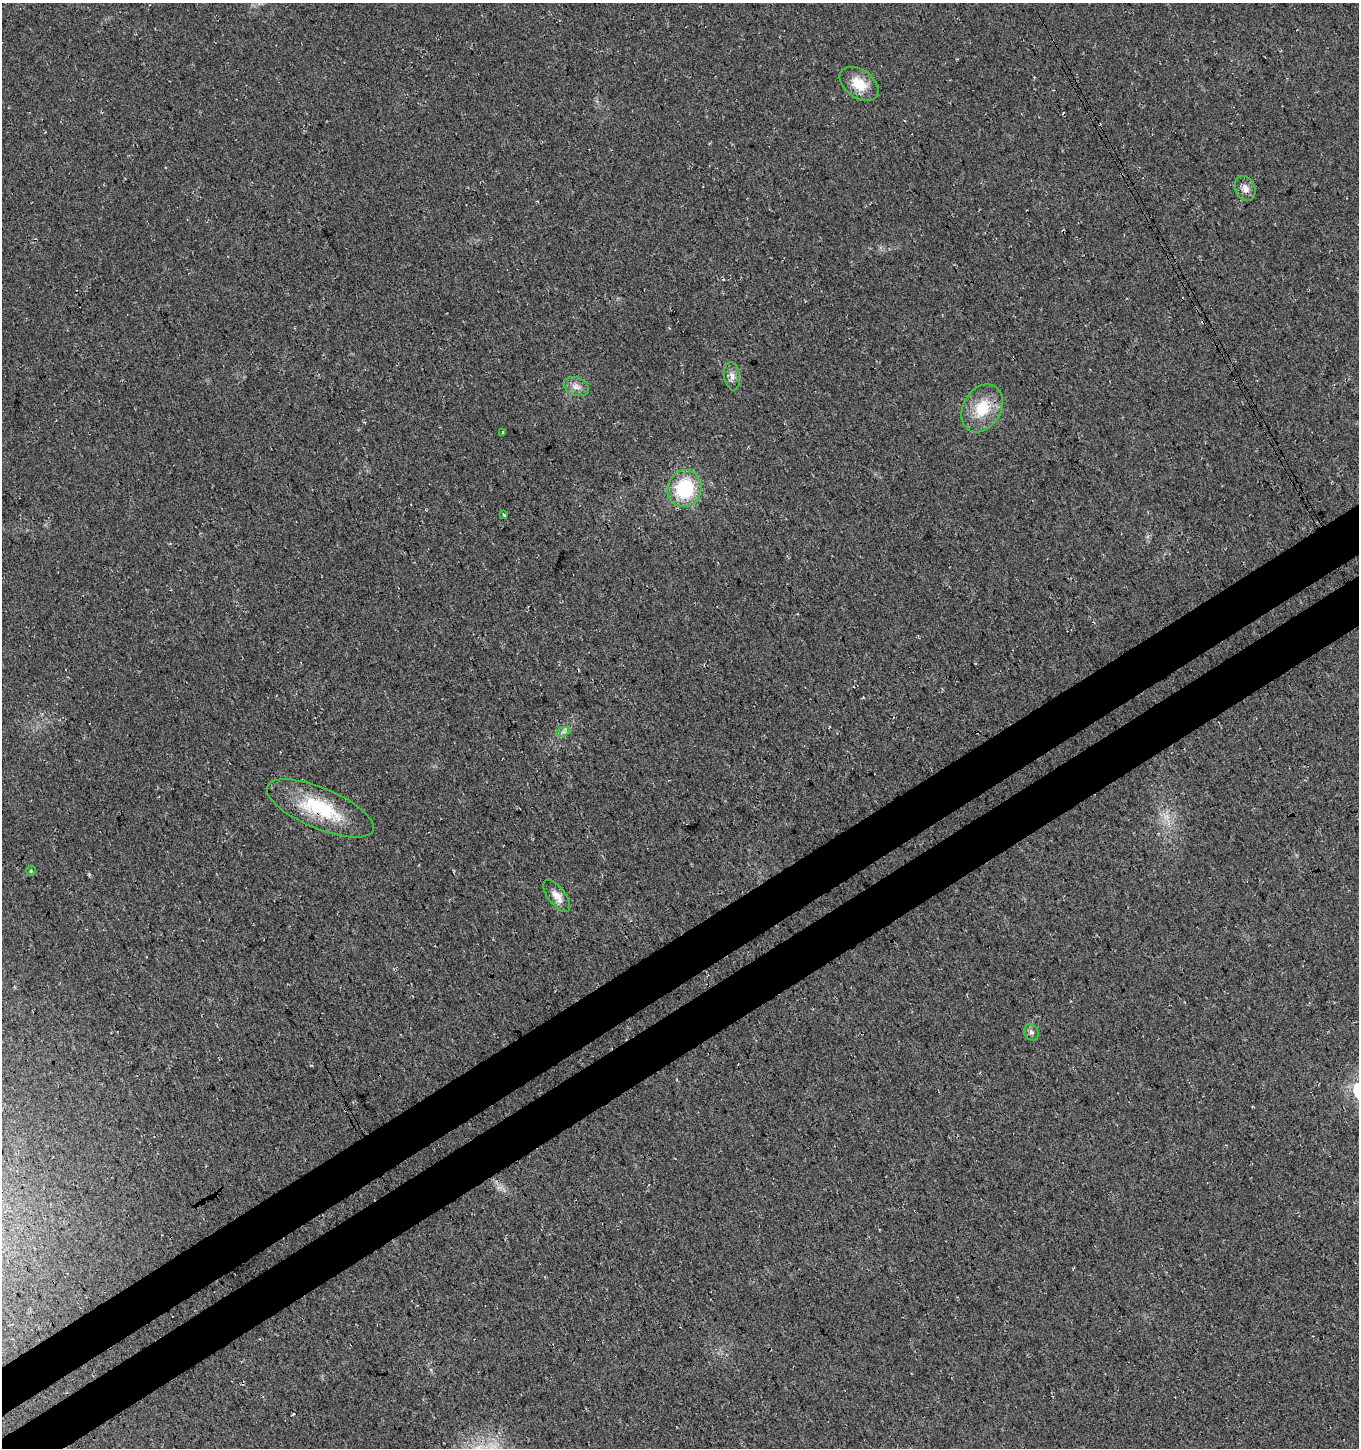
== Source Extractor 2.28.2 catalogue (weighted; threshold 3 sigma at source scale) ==
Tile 7 of 4 x 4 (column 3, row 2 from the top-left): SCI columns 2913-4269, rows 2943-4388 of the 5765 x 5889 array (HDU 1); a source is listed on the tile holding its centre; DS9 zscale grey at full resolution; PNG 1361 x 1450 px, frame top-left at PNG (2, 3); each listed source drawn as its Kron ellipse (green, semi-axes under 4 px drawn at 4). Shown black and unused: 7% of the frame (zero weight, under 3 of 4 exposures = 5% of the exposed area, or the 3 px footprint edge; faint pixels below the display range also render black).
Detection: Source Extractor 2.28.2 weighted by HDU 2 'WHT'; one run over the whole footprint, this tile lists its part. Background 0.0151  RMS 0.0074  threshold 0.0334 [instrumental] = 3 sigma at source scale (4.5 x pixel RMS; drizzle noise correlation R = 1.50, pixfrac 1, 0.0396/0.0396 arcsec/px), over >= 5 px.
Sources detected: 15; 2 cosmic-ray / hot-pixel residue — neither listed nor drawn; the other 13 listed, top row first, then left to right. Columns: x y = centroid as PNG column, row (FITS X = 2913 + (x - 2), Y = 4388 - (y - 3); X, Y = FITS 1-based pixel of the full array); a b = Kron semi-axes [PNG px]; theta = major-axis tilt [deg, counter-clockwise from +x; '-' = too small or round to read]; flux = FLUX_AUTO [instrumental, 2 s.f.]
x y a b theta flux
859 84 22 14 -36 16
1245 189 13 9 -67 5.5
732 376 14 8 -83 4.4
576 386 13 9 -21 5
982 408 25 19 60 25
503 432 3 2 - 0.79
685 489 19 17 72 48
504 515 3 3 - 4.4
563 732 7 4 18 1.9
320 808 57 20 -23 50
31 871 5 5 - 1
557 896 19 8 -53 6.9
1031 1032 8 7 - 2.2
Overlapping masked pixels (flux is a lower limit): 1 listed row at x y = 320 808